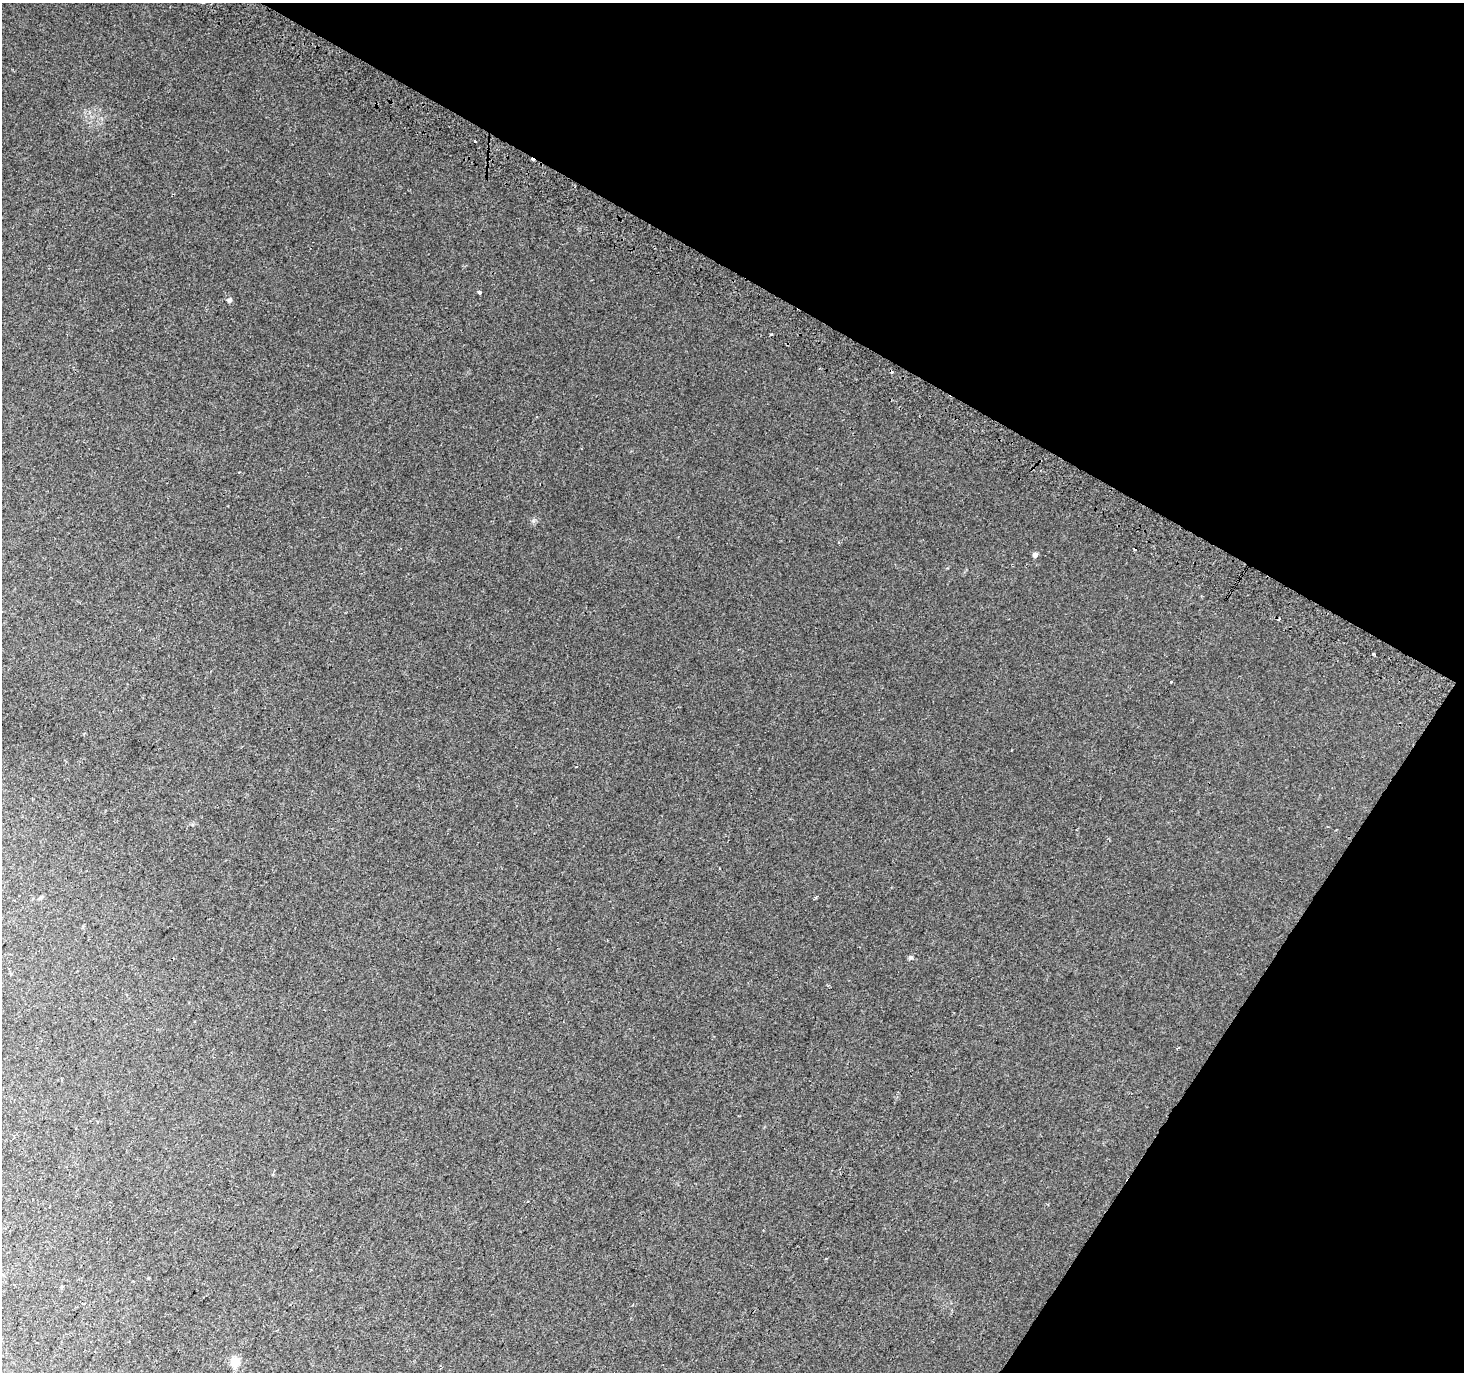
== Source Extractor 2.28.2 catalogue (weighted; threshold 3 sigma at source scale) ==
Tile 8 of 4 x 4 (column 4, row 2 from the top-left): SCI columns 4416-5877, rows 3035-4404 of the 5899 x 6002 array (HDU 1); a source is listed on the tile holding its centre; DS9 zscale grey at full resolution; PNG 1466 x 1374 px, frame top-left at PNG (2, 3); no overlay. Shown black and unused: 29% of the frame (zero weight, under 2 of 3 exposures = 2% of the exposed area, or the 3 px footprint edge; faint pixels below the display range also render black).
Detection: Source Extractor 2.28.2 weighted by HDU 2 'WHT'; one run over the whole footprint, this tile lists its part. Background 0.0183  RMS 0.0076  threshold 0.0341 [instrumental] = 3 sigma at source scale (4.5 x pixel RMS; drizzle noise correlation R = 1.50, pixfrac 1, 0.0396/0.0396 arcsec/px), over >= 5 px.
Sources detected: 17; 6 cosmic-ray / hot-pixel residue — not listed; the other 11 listed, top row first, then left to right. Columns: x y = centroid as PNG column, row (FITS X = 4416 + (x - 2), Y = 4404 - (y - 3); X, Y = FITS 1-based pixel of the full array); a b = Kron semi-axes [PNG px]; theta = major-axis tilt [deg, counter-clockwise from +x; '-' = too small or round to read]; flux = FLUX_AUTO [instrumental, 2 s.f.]
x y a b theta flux
479 292 4 3 - 2.2
230 300 6 5 - 1.8
771 334 4 2 - 0.67
239 472 3 2 - 0.66
1035 555 4 4 - 4.3
1373 653 3 3 - 3.7
576 767 3 2 - 0.71
41 897 6 4 57 1.1
911 957 6 5 - 1.4
148 1278 4 3 - 0.64
235 1362 5 5 - 32